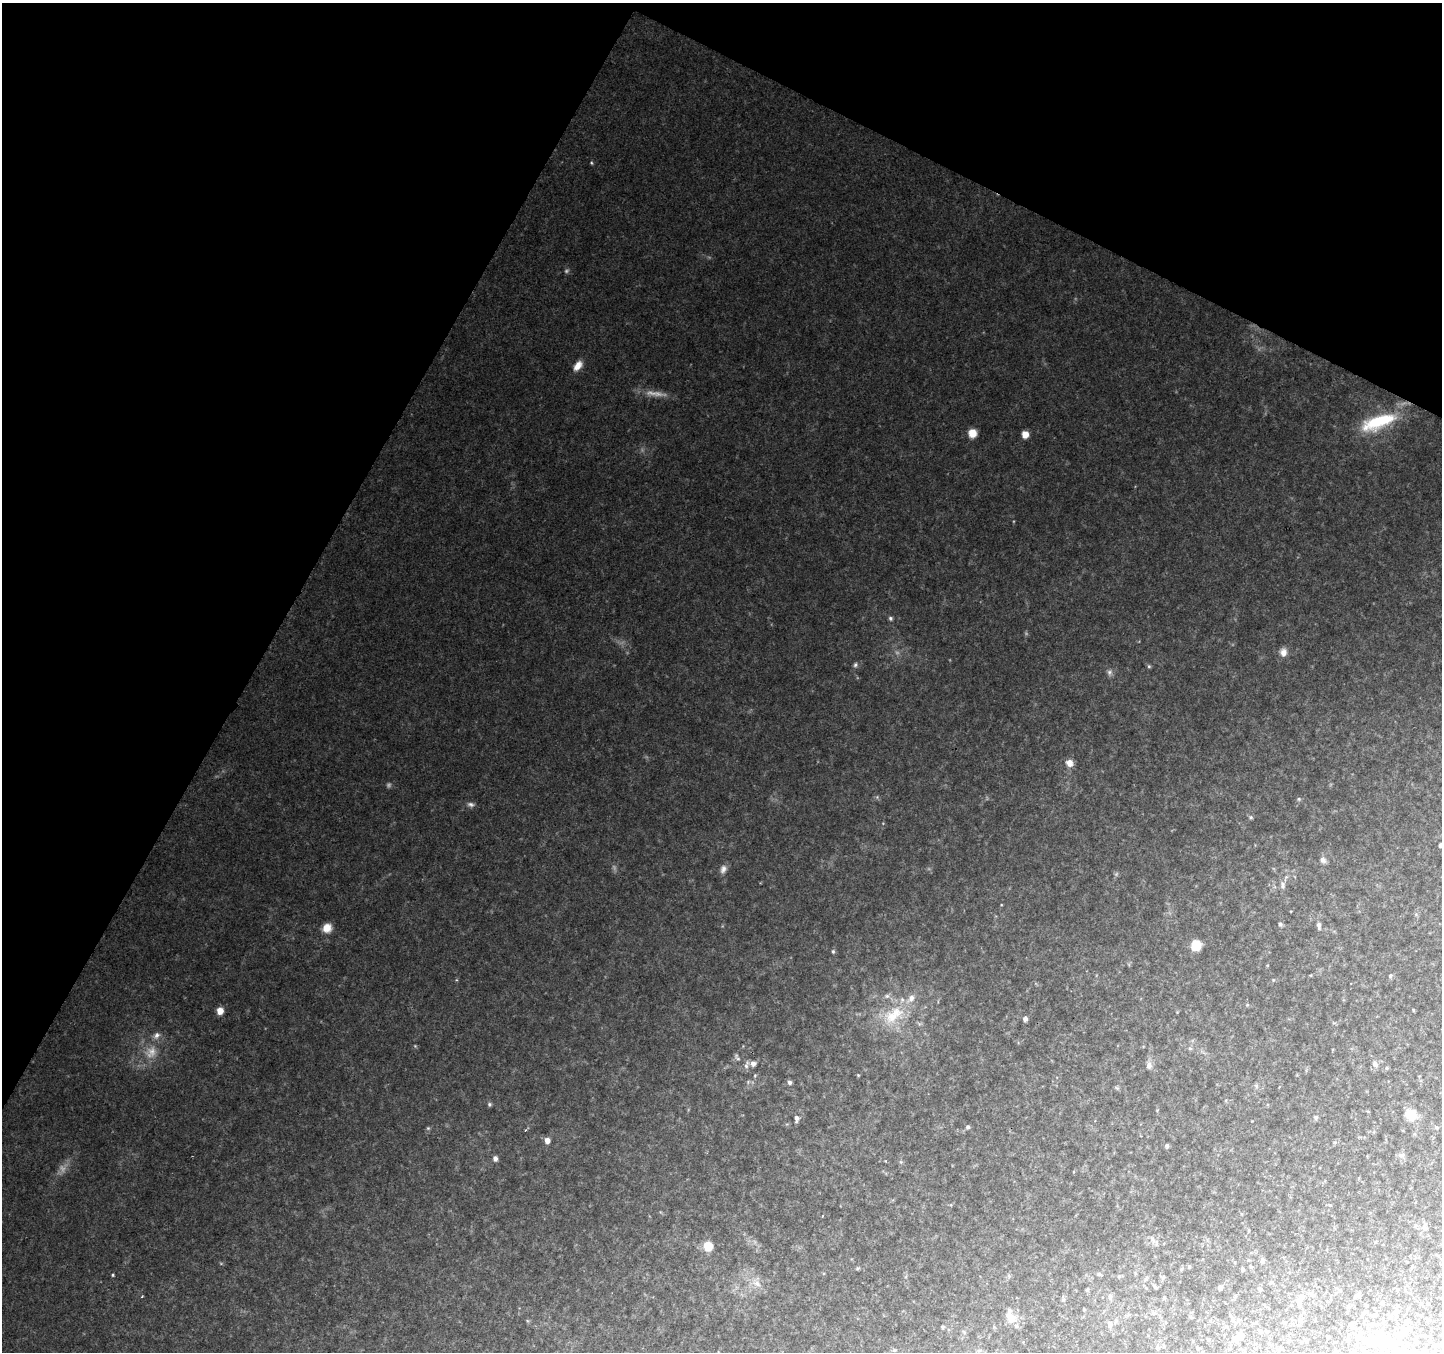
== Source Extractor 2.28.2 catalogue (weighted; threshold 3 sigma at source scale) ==
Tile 2 of 4 x 4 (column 2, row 1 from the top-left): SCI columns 1450-2889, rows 4315-5664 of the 5768 x 5863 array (HDU 1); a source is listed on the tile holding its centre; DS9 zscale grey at full resolution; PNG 1444 x 1354 px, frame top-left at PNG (2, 3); no overlay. Shown black and unused: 27% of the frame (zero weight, under 2 of 3 exposures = <1% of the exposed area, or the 3 px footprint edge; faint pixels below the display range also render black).
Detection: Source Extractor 2.28.2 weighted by HDU 2 'WHT'; one run over the whole footprint, this tile lists its part. Background 0.111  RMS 0.0095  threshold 0.0427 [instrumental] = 3 sigma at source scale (4.5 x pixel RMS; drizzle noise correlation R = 1.50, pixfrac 1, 0.0396/0.0396 arcsec/px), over >= 5 px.
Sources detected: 113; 5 too faint to see at this stretch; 5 inside a brighter object's white glare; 1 cosmic-ray / hot-pixel residue — not listed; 4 inside a brighter listed object's ellipse — not listed separately; the other 98 listed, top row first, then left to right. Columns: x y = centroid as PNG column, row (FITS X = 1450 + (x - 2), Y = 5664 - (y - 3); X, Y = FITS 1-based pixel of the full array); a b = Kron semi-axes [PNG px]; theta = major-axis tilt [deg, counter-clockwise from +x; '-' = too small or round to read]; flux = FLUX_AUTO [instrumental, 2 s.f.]
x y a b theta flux
591 163 5 3 - 1
578 366 13 8 52 8.2
1378 422 47 15 20 57
972 433 8 8 - 11
1025 434 6 5 - 10
890 618 6 5 - 1.8
1283 652 10 8 -87 6.3
855 665 7 6 - 2.1
1149 666 5 5 - 1.3
1109 672 8 8 - 3.1
1070 763 9 8 - 6.5
1299 799 5 5 - 1.5
471 804 9 6 -8 3.1
1251 817 6 5 - 1.6
1441 845 5 4 - 3.1
1323 860 9 7 -36 3.9
723 869 11 8 65 4.4
1283 885 10 6 -90 3.3
1280 924 5 5 - 1.5
1319 925 9 5 -84 3.4
327 928 11 10 - 9.8
1196 945 7 7 - 28
833 951 5 4 - 1.5
1390 976 6 5 - 1.8
1273 980 5 4 - 0.92
887 996 6 6 - 2.4
220 1011 6 5 - 11
894 1015 36 18 37 38
1025 1019 5 5 - 3.3
157 1035 10 8 56 4.7
1190 1048 6 4 -1 1.4
737 1057 11 5 -62 2.1
753 1063 7 6 - 4.1
1375 1064 8 7 - 3.6
746 1065 12 5 70 3.2
1149 1065 10 7 75 4.1
1387 1068 5 3 - 0.99
755 1075 5 3 - 0.85
858 1075 3 3 - 0.76
789 1082 6 5 - 2.6
1256 1086 7 4 73 1.5
489 1104 5 5 - 1.7
1411 1115 13 12 - 15
1316 1117 6 5 - 1.8
796 1119 9 5 87 3.2
968 1127 5 5 - 1.9
1437 1127 5 4 - 1.3
428 1128 5 5 - 1.2
525 1130 3 3 - 0.89
547 1140 6 5 - 6
1167 1145 4 4 - 2.2
1401 1155 8 6 -20 2.6
495 1158 5 4 - 3.7
1330 1205 5 3 - 0.92
822 1216 3 2 - 1.4
1424 1228 7 6 - 3.3
1153 1241 7 4 72 2.2
708 1246 8 7 - 19
1262 1260 8 5 84 2
1189 1266 5 4 - 1.1
1251 1267 5 4 - 1.1
858 1268 5 4 - 1.2
1242 1269 4 3 - 1.6
1099 1274 5 5 - 1.4
113 1275 5 3 - 1
1271 1282 5 4 - 1.2
757 1284 11 8 -29 6.6
1155 1287 5 4 - 1.3
1220 1288 4 4 - 3.3
1260 1289 5 5 - 1.7
1087 1290 5 4 - 1.1
1110 1296 7 5 -69 2.2
1357 1296 8 3 8 1.7
1164 1298 4 4 - 1.3
1063 1300 6 3 19 1.2
1299 1302 8 6 -78 5.3
1382 1303 5 4 - 1.2
1348 1306 5 5 - 1.4
1084 1309 4 4 - 0.83
1396 1311 6 5 - 1.6
1153 1313 6 5 - 1.7
1010 1316 15 10 -64 14
1191 1317 5 3 - 0.86
1301 1320 6 4 73 1.7
1238 1322 7 4 0 1.9
1284 1322 5 4 - 1
1110 1324 8 6 -76 3.3
1351 1325 6 5 - 2.1
943 1327 4 3 - 1.5
1260 1331 5 4 - 1.4
1404 1332 14 7 65 8.3
1208 1339 3 3 - 1.2
1235 1339 7 6 - 5.2
1379 1341 15 12 6 14
1157 1347 5 4 - 1.3
1361 1348 6 4 -90 1.2
894 1350 5 4 - 1.2
1354 1352 8 5 -63 2.2
Isophote crosses this tile's border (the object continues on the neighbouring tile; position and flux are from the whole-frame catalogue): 2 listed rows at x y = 1441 845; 1354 1352
Unlisted compact peaks at least as high as the median listed source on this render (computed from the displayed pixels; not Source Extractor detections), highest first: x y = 142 1296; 415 1046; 1116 874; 1026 633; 877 797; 897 652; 1001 905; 1014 521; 885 1161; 1247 1005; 221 1264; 456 980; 1117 1088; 901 1162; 527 1321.